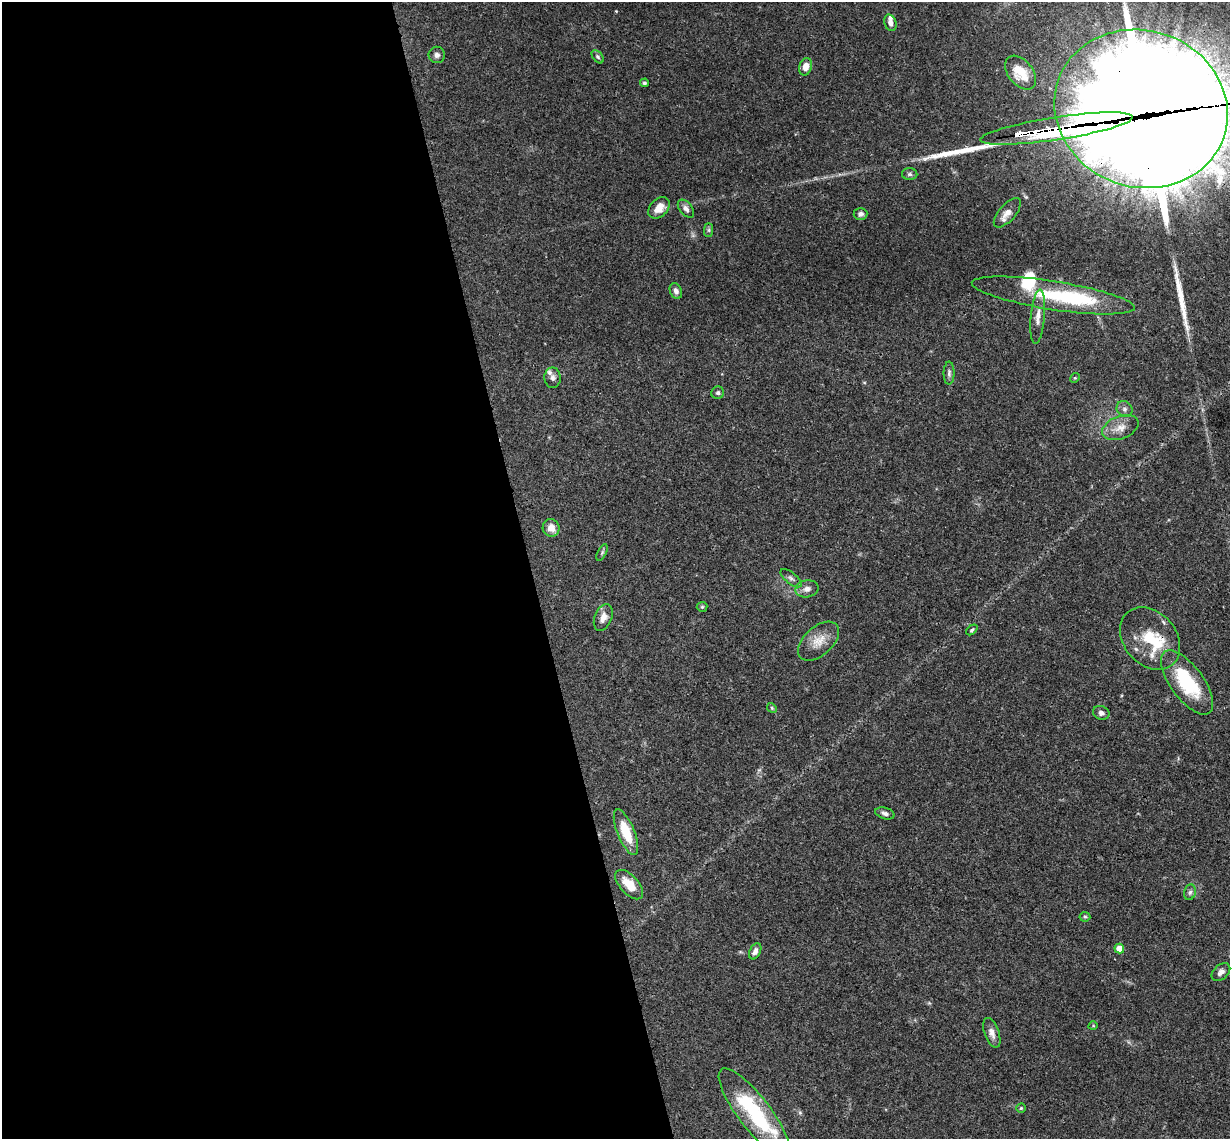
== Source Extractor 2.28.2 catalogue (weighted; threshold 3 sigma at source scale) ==
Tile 9 of 4 x 4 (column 1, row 3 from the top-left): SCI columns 59-1286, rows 1402-2538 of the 5027 x 4964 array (HDU 1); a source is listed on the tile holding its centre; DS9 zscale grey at full resolution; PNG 1232 x 1141 px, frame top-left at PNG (2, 2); each listed source drawn as its Kron ellipse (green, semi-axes under 4 px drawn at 4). Shown black and unused: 43% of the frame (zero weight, under 3 of 4 exposures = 6% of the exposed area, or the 3 px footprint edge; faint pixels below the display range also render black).
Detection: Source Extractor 2.28.2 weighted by HDU 2 'WHT'; one run over the whole footprint, this tile lists its part. Background 0.0431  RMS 0.0028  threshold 0.0128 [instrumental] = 3 sigma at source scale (4.5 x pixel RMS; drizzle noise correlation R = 1.50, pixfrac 1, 0.05/0.05 arcsec/px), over >= 5 px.
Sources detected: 61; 5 inside a brighter object's white glare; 2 long thin detections or spike segments (spike, bleed or trail) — neither listed nor drawn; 7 inside a brighter listed object's ellipse — not listed separately; the other 47 listed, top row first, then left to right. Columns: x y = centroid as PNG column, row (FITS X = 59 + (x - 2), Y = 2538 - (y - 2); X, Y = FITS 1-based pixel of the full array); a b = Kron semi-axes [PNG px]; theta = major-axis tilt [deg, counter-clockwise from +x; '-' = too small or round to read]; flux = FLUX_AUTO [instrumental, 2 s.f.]
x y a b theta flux
890 23 8 6 -71 1.5
437 55 8 8 - 1.1
598 57 7 4 -50 0.55
806 67 9 6 75 2.4
1021 73 19 12 -51 5.4
644 83 4 4 - 0.53
1141 109 88 78 -19 7800
1056 129 77 11 9 1200
910 174 8 6 -1 0.68
659 208 12 8 44 3.1
686 209 10 6 -51 1.2
1007 213 18 8 48 2.3
861 214 7 6 - 0.79
709 230 7 4 90 0.5
676 291 8 6 -66 1.2
1053 295 82 14 -9 18
1038 317 27 7 85 2.5
949 373 11 5 89 0.83
553 378 10 8 -89 1.1
1075 378 5 4 - 0.32
718 393 6 6 - 0.6
1124 409 8 7 - 0.96
1120 428 19 11 22 3.3
551 528 9 8 - 2.8
602 552 9 4 63 0.51
791 578 12 5 -39 0.96
807 589 12 8 9 1.7
702 607 5 5 - 0.38
603 617 14 8 69 2.4
972 630 6 4 40 0.52
1150 638 34 26 -50 13
819 641 24 14 42 4.5
1187 682 38 16 -54 19
772 708 5 4 - 0.31
1101 713 8 7 - 1.1
885 813 10 5 -16 1
626 832 24 8 -68 8.1
629 885 18 9 -47 4.9
1190 892 8 6 73 0.78
1085 917 5 5 - 0.39
1119 949 5 4 - 4.1
755 951 8 5 65 1.3
1221 972 10 7 41 1.3
1093 1026 4 3 - 0.21
992 1033 16 7 -71 1.8
1021 1108 4 4 - 0.38
754 1113 54 16 -52 24
Overlapping masked pixels (flux is a lower limit): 4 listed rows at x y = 1141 109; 1056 129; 1150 638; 1187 682
Isophote crosses this tile's border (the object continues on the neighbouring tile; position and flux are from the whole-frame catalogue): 1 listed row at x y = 1141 109